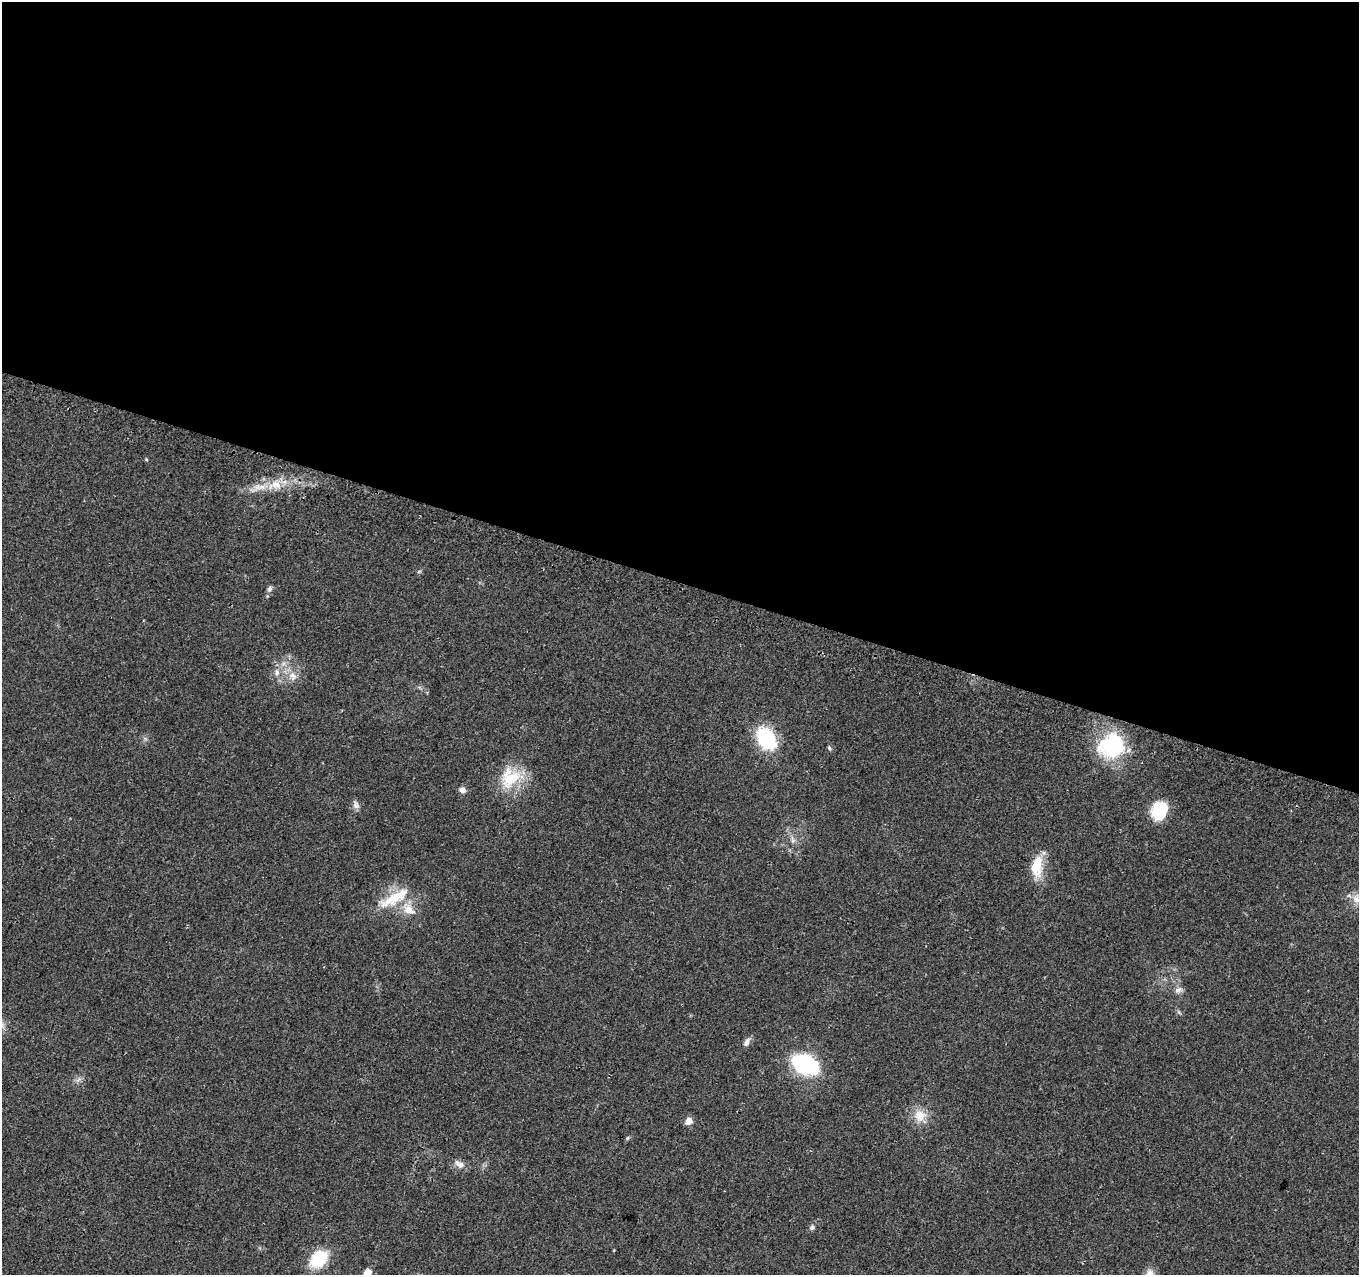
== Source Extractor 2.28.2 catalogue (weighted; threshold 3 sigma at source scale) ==
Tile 3 of 4 x 4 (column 3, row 1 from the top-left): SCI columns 2726-4082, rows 4066-5338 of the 5461 x 5648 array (HDU 1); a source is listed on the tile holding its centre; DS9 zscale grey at full resolution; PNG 1361 x 1277 px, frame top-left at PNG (2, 2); no overlay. Shown black and unused: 46% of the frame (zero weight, under 2 of 3 exposures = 2% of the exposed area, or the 3 px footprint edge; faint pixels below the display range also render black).
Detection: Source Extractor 2.28.2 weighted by HDU 2 'WHT'; one run over the whole footprint, this tile lists its part. Background 0.079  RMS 0.0097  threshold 0.0435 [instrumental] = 3 sigma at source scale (4.5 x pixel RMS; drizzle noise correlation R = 1.50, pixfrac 1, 0.0396/0.0396 arcsec/px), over >= 5 px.
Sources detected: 34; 4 inside a brighter listed object's ellipse — not listed separately; the other 30 listed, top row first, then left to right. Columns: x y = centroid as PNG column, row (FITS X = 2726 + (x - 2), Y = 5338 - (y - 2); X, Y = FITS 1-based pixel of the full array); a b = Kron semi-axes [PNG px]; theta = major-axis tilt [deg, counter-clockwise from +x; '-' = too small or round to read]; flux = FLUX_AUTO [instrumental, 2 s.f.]
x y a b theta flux
146 459 4 4 - 0.95
275 485 21 13 11 19
419 572 6 4 20 1.2
270 589 9 6 76 3.1
277 673 12 7 84 6.4
293 676 14 10 -59 9.3
766 738 27 18 -58 57
145 739 7 4 -19 1.8
1111 746 33 28 24 82
829 748 7 4 -53 1.5
511 779 38 19 36 35
462 790 8 7 - 4.5
356 805 11 8 -61 4.3
1160 810 18 14 64 41
793 840 11 6 -69 4.1
1037 866 27 14 84 26
395 898 35 19 14 36
1357 899 14 13 - 11
1178 990 12 8 33 4.5
746 1042 11 7 60 4.8
805 1064 21 13 -26 120
79 1079 9 5 31 3.1
920 1116 18 17 - 16
689 1121 8 7 - 8.1
627 1138 6 4 47 1.3
459 1164 16 8 -28 6.4
812 1227 7 6 - 2.7
319 1259 17 13 43 51
367 1272 6 6 - 11
1150 1273 11 11 - 6.5
Isophote crosses this tile's border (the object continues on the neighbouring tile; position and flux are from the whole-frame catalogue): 3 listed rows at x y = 1357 899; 367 1272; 1150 1273